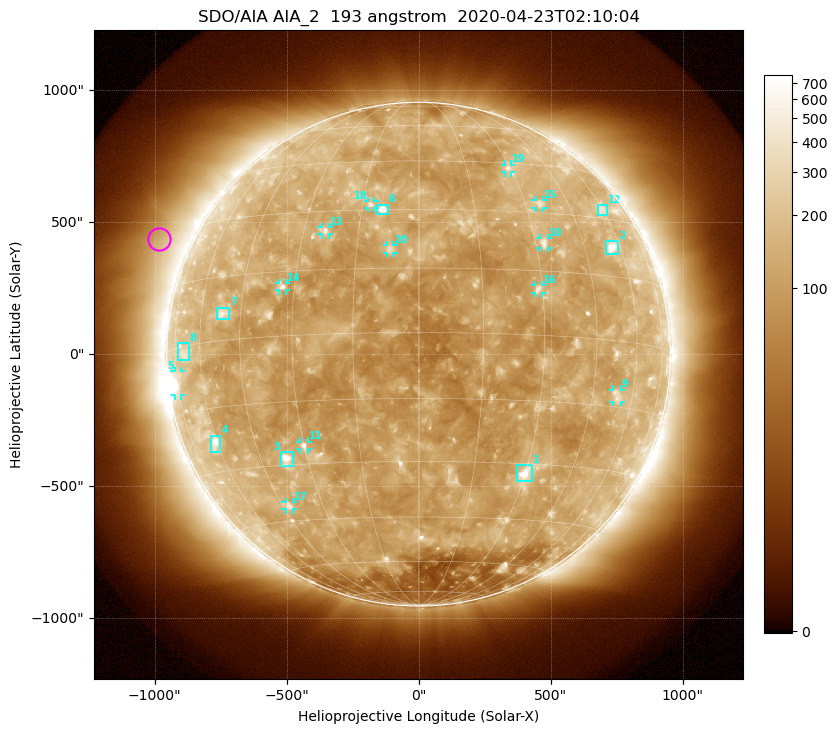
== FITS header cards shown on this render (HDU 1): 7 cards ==
TELESCOP= 'SDO/AIA'
INSTRUME= 'AIA_2'
WAVELNTH=                  193
WAVEUNIT= 'angstrom'
DATE-OBS= '2020-04-23T02:10:04.84'
CTYPE1  = 'HPLN-TAN'
CTYPE2  = 'HPLT-TAN'

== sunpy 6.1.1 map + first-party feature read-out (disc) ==
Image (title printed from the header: SDO/AIA AIA_2  193 angstrom  2020-04-23T02:10:04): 1024 x 1024 px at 2.4 arcsec/px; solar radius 954 arcsec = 398 px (full disc in frame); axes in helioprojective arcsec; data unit not stated in the header (colour bar unlabelled)
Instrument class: DISC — disc imager (sunpy class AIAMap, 193 A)
Bright regions (active regions / flare kernels): reference = the median radial profile (limb darkening/brightening removed); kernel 9 px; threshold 5 sigma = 159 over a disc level ~112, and >= 1.15x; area >= 12 px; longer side >= 10 px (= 24 arcsec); searched inside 0.97 R_sun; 28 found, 20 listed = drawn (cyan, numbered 1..; 12 of them under ~33 arcsec drawn as corner ticks so the feature stays visible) (cap 20 boxes per figure: the strongest are kept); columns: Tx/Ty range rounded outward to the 5 arcsec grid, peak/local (2 s.f.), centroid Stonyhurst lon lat
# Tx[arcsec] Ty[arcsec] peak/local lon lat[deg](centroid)
1 375..430 -485..-420 11 +30 -32
2 710..755 380..430 9.4 +56 +22
3 -520..-475 -425..-370 8 -36 -28
4 -790..-750 -370..-310 5.7 -61 -23
5 -925..-900 -155..-65 6.5 -74 -8
6 -155..-115 530..570 6.9 -9 +30
7 -765..-715 135..175 4.1 -51 +6
8 -915..-870 -25..40 2.5 -69 -1
9 735..765 -180..-135 3.2 +54 -12
10 460..490 400..440 4.1 +32 +22
11 -450..-420 -360..-330 5.4 -30 -25
12 680..715 525..565 2.4 +59 +32
13 -370..-340 450..480 3.9 -24 +25
14 -530..-505 240..270 4.2 -33 +11
15 445..475 555..585 3.6 +35 +33
16 440..470 230..265 4.3 +29 +11
17 -505..-475 -590..-560 3.5 -42 -41
18 -195..-165 555..580 3.8 -13 +31
19 325..350 685..720 3.3 +29 +43
20 -120..-95 385..415 3.9 -7 +20
Off-limb structures (1.02-1.3 R_sun): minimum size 162 px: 7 found; the strongest spans PA ~40..90 deg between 1.05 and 1.3 R_sun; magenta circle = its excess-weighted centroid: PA ~65 deg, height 1.13 R_sun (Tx ~-985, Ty ~435 arcsec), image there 2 x the reference